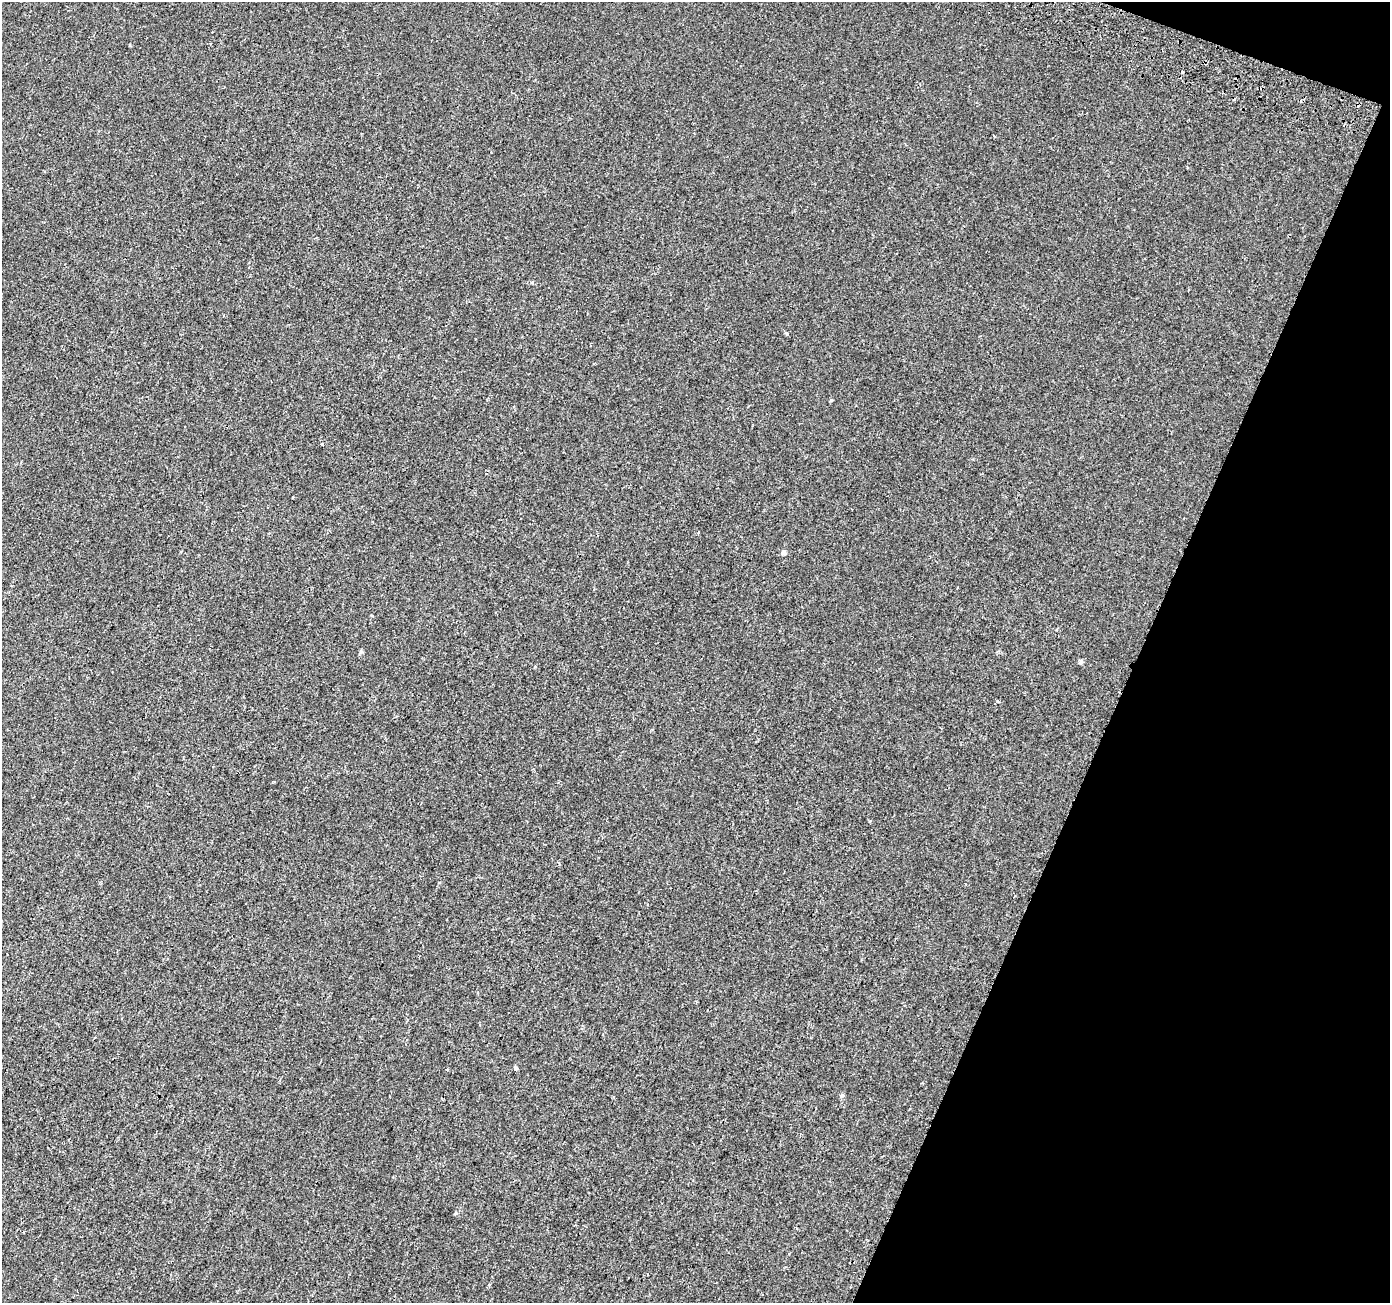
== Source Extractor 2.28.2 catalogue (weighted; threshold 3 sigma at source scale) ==
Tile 8 of 4 x 4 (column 4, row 2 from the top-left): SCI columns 4193-5580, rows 2869-4169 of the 5613 x 5800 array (HDU 1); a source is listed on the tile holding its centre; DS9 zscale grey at full resolution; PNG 1392 x 1305 px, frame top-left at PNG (2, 2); no overlay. Shown black and unused: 19% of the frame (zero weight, under 2 of 3 exposures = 3% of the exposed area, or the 3 px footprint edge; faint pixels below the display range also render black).
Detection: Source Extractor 2.28.2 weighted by HDU 2 'WHT'; one run over the whole footprint, this tile lists its part. Background 5.47e-04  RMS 0.0039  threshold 0.0177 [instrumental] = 3 sigma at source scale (4.5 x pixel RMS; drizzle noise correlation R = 1.50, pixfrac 1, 0.0396/0.0396 arcsec/px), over >= 5 px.
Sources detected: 14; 1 cosmic-ray / hot-pixel residue — not listed; the other 13 listed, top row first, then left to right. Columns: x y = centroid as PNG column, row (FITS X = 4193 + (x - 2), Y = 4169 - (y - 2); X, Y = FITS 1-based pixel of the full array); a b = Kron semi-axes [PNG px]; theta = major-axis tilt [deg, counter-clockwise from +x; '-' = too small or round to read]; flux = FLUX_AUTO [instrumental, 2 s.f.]
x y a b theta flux
1183 72 3 3 - 0.4
787 333 3 3 - 1.2
831 400 5 3 - 0.29
322 444 2 2 - 0.3
783 553 7 6 - 0.93
957 588 2 2 - 0.32
361 652 7 5 68 0.6
1081 661 6 5 - 0.69
274 781 4 2 - 0.36
516 1068 5 4 - 0.78
447 1069 4 3 - 0.45
842 1095 6 4 1 0.53
456 1213 5 3 - 0.42